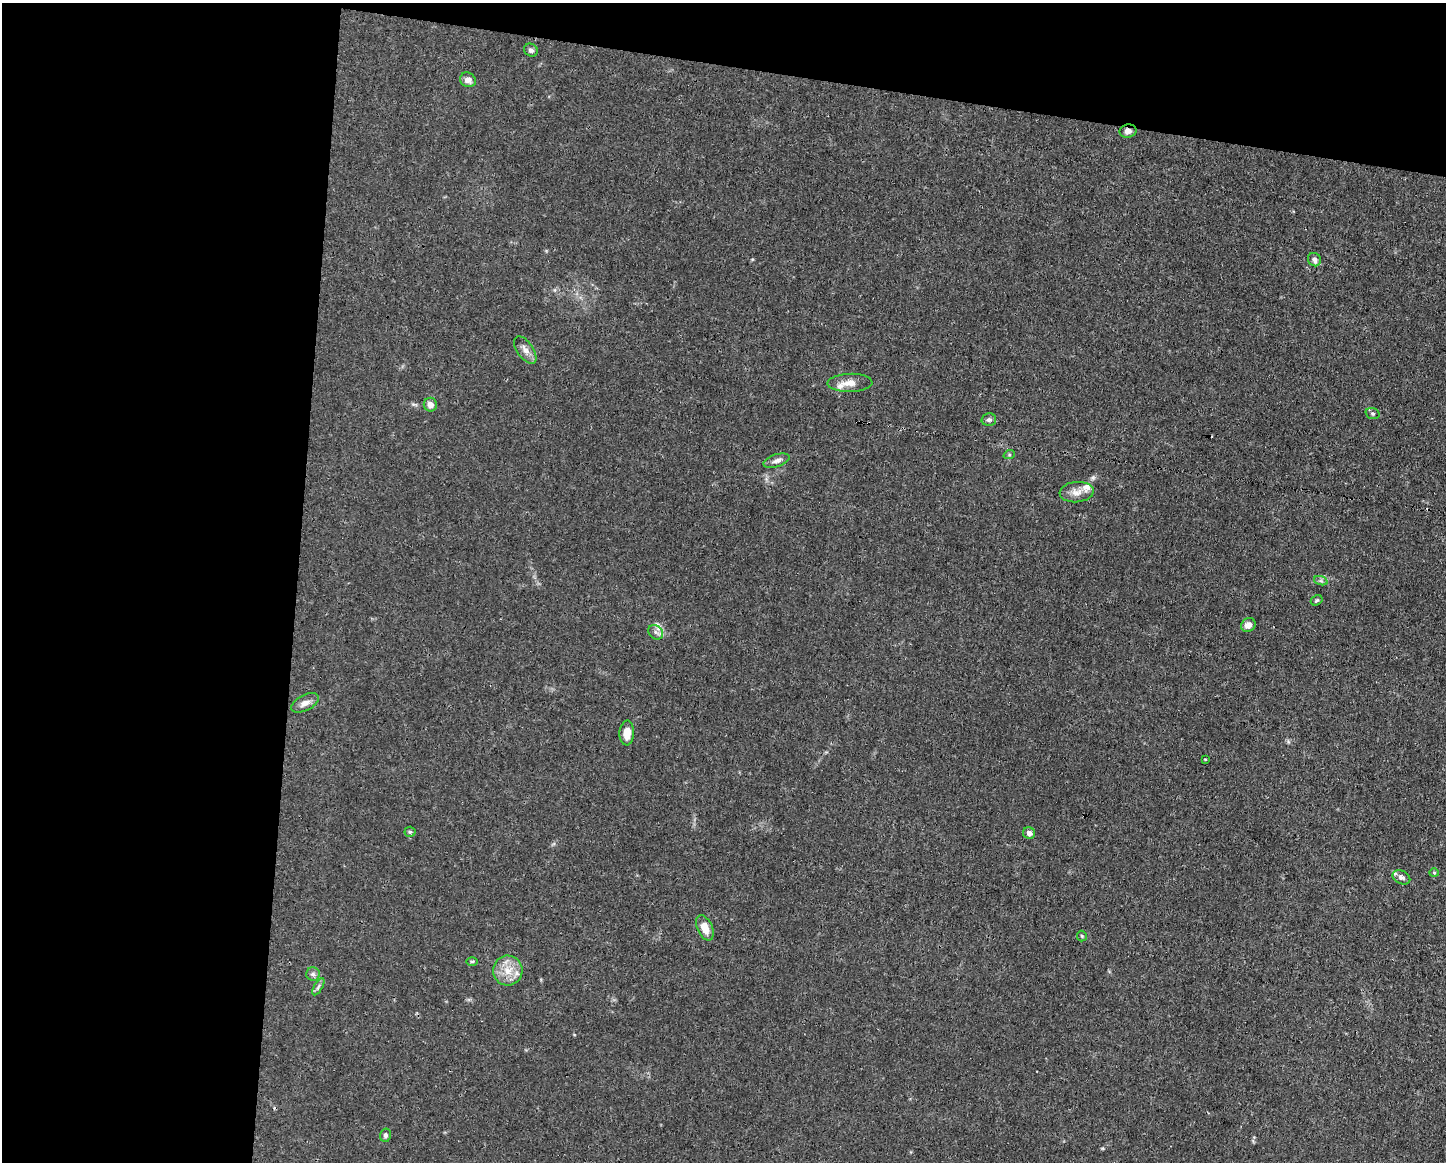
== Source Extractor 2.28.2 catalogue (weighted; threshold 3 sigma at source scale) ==
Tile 1 of 3 x 4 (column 1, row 1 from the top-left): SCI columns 112-1555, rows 3479-4638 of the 4666 x 4638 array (HDU 1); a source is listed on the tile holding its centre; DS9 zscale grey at full resolution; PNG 1448 x 1164 px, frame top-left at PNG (2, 3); each listed source drawn as its Kron ellipse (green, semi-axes under 4 px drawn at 4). Shown black and unused: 26% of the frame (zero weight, under 3 of 4 exposures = <1% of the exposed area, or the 3 px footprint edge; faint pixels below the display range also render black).
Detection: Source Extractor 2.28.2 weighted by HDU 2 'WHT'; one run over the whole footprint, this tile lists its part. Background 0.0165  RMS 0.0025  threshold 0.0113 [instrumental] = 3 sigma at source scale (4.5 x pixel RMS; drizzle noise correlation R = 1.50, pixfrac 1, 0.05/0.05 arcsec/px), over >= 5 px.
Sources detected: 37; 3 cosmic-ray / hot-pixel residue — neither listed nor drawn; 4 inside a brighter listed object's ellipse — not listed separately; the other 30 listed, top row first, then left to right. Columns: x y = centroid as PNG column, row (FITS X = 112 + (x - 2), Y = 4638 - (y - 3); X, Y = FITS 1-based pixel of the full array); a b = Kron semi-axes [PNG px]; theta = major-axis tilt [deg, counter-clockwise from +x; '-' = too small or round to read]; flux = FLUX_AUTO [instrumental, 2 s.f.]
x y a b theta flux
531 50 7 6 - 0.76
468 80 8 7 - 1.6
1128 131 8 6 13 1.2
1314 260 7 6 - 0.96
525 350 15 8 -55 1.7
850 383 22 9 2 2.7
430 405 7 6 - 1.5
1373 413 7 5 -19 0.49
989 420 7 6 - 0.75
1009 455 6 3 18 0.3
777 461 13 6 17 1.2
1077 492 17 10 6 2.3
1321 581 7 4 -18 0.54
1317 600 6 5 - 0.38
1248 625 8 6 34 1.6
656 632 8 6 -42 0.92
305 703 15 7 27 1.6
627 733 12 7 87 3
1205 759 3 3 - 0.18
410 832 5 5 - 0.36
1029 833 6 6 - 1.2
1434 873 4 4 - 0.29
1401 877 9 6 -27 0.98
705 928 13 7 -66 3
1082 936 5 5 - 0.34
472 961 6 4 1 0.36
508 970 15 14 - 4.1
313 974 7 6 - 0.72
318 987 10 4 60 0.58
385 1135 7 5 77 0.57
Overlapping masked pixels (flux is a lower limit): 1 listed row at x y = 1128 131